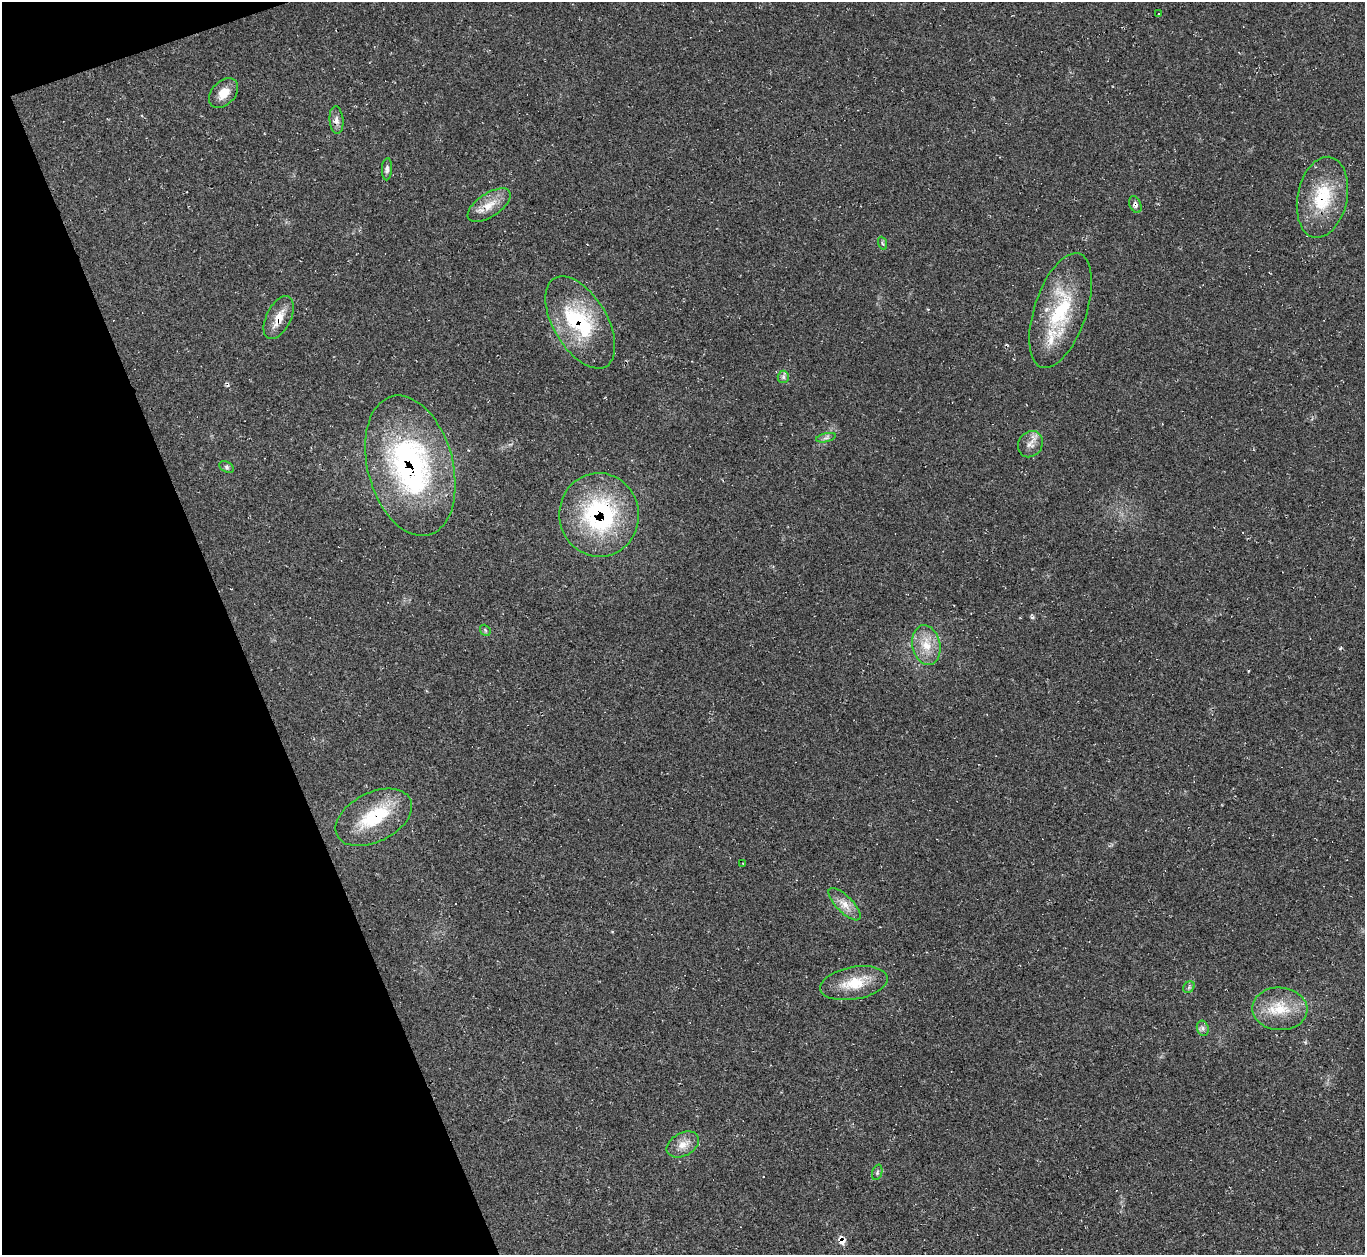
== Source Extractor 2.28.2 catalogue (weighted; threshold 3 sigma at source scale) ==
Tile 5 of 4 x 4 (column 1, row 2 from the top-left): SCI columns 2-1364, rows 2782-4034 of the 5463 x 5446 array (HDU 1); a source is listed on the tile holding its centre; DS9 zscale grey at full resolution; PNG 1367 x 1257 px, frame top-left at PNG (2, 2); each listed source drawn as its Kron ellipse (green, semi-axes under 4 px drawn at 4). Shown black and unused: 18% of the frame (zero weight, under 2 of 3 exposures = <1% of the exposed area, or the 3 px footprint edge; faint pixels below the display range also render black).
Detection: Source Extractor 2.28.2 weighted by HDU 2 'WHT'; one run over the whole footprint, this tile lists its part. Background 0.0604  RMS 0.0071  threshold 0.0319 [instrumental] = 3 sigma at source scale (4.5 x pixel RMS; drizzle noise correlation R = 1.50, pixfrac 1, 0.05/0.05 arcsec/px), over >= 5 px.
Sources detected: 34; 3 cosmic-ray / hot-pixel residue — neither listed nor drawn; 3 inside a brighter listed object's ellipse — not listed separately; the other 28 listed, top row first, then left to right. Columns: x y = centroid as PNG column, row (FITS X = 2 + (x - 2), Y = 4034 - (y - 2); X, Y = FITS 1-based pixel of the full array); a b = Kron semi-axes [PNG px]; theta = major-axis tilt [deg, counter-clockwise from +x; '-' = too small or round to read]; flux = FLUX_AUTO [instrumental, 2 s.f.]
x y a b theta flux
1158 14 3 3 - 12
224 93 17 11 47 9.5
336 120 14 7 -85 3.5
387 169 11 5 87 2.1
1322 197 41 25 78 38
489 205 24 11 33 11
1135 205 9 5 -69 2.1
882 243 7 4 -70 1.1
1060 310 60 26 71 54
279 317 23 12 64 11
580 322 51 27 -59 56
783 377 6 5 - 1.7
826 438 10 4 13 1.7
1030 444 14 12 56 5.5
410 466 72 42 -75 160
226 467 8 5 -28 1.4
599 515 42 40 -83 96
485 630 6 4 -49 1.1
926 645 20 14 -79 14
374 817 41 24 27 38
743 863 3 2 - 0.48
845 904 21 8 -45 7.6
854 983 34 16 10 20
1189 987 6 5 - 1.4
1280 1009 27 21 -3 22
1203 1028 8 6 -70 1.9
683 1144 17 11 28 7.5
877 1172 8 4 72 1.4
Overlapping masked pixels (flux is a lower limit): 6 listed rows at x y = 1135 205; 279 317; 580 322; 410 466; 599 515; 374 817
Unlisted compact peaks at least as high as the median listed source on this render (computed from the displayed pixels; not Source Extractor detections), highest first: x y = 1032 617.